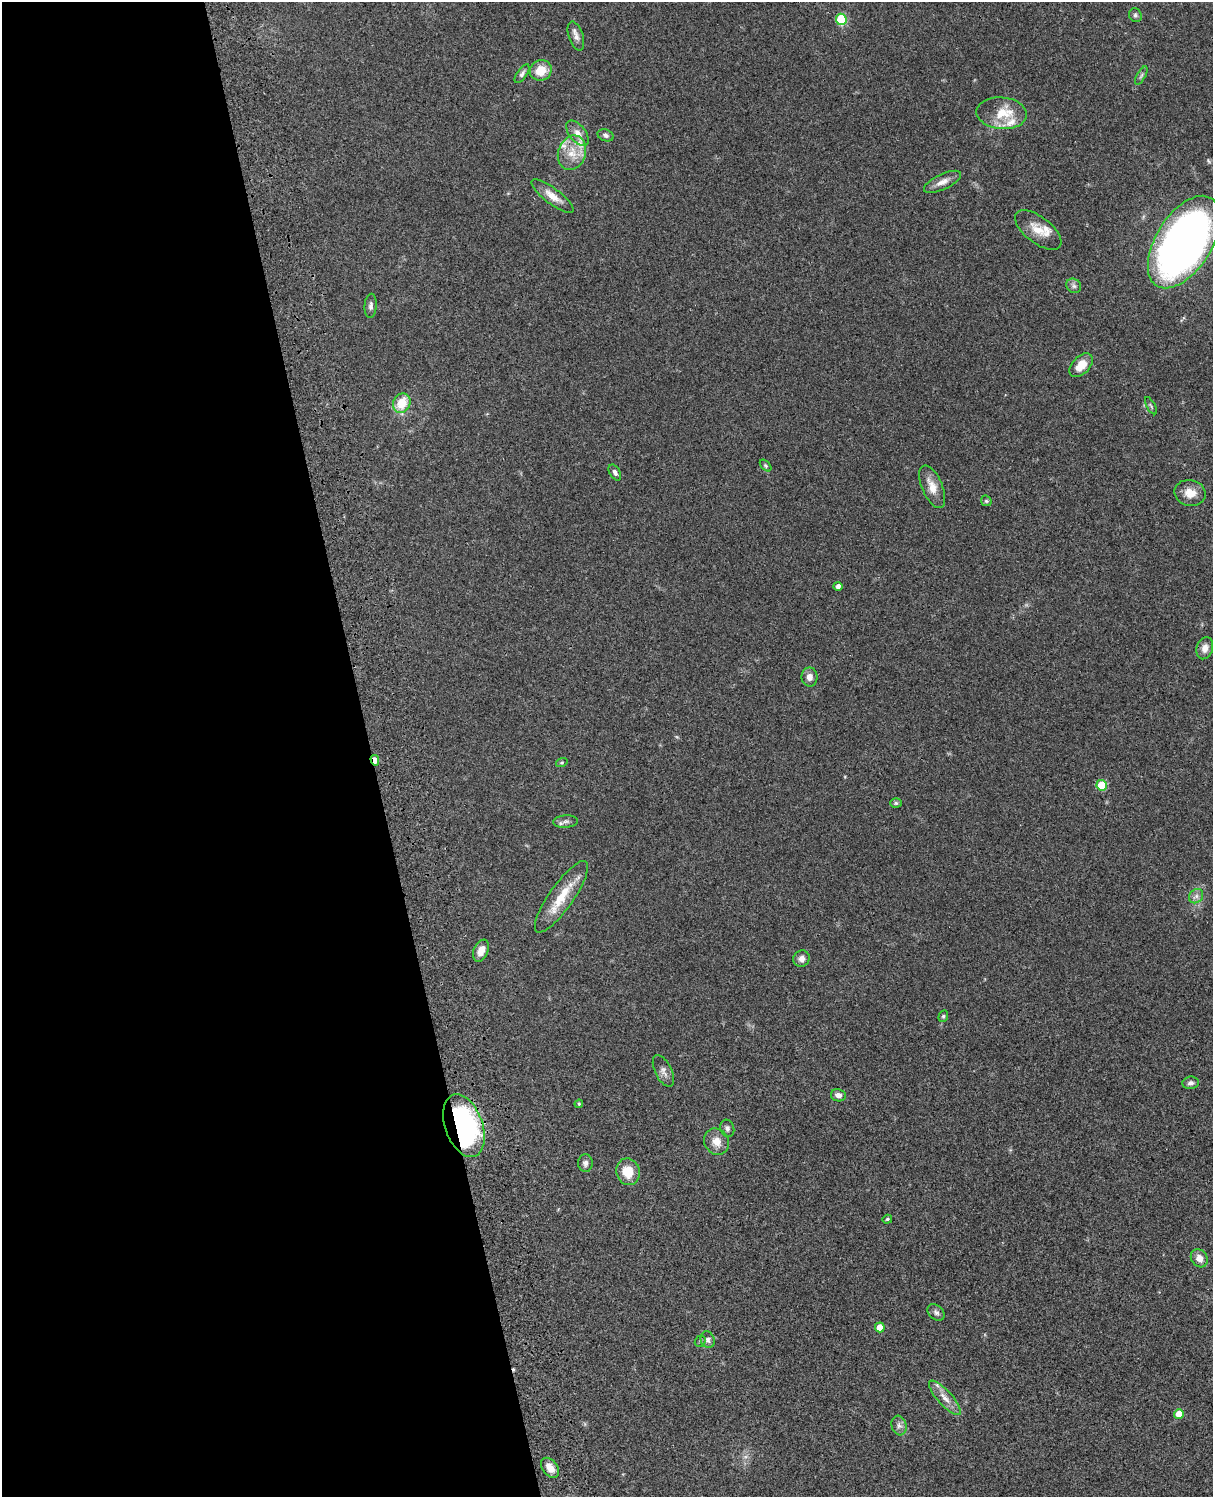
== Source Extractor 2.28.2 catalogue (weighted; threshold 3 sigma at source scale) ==
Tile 5 of 4 x 3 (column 1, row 2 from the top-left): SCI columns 121-1331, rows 1772-3266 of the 5083 x 4925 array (HDU 1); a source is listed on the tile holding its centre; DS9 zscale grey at full resolution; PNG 1215 x 1499 px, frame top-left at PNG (2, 2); each listed source drawn as its Kron ellipse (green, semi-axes under 4 px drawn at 4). Shown black and unused: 31% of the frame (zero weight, under 3 of 4 exposures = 6% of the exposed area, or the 3 px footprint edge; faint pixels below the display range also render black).
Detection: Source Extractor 2.28.2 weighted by HDU 2 'WHT'; one run over the whole footprint, this tile lists its part. Background 0.0782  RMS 0.0059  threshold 0.0266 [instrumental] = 3 sigma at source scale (4.5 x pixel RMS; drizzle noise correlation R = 1.50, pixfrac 1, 0.05/0.05 arcsec/px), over >= 5 px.
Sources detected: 61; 1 cosmic-ray / hot-pixel residue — neither listed nor drawn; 4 inside a brighter listed object's ellipse — not listed separately; the other 56 listed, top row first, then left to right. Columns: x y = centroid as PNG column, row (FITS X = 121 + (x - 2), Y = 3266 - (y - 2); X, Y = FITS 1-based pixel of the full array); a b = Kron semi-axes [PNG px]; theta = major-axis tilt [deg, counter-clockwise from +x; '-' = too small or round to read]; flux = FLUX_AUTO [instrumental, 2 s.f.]
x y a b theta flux
1135 15 7 6 - 1.4
841 19 5 5 - 31
576 36 15 7 -71 3.1
541 70 11 10 - 9.1
522 74 11 5 56 1.9
1141 76 10 3 61 1.1
1002 113 25 16 -5 14
577 133 15 8 -52 4.4
606 135 8 5 -19 1.6
572 153 18 13 70 10
943 182 20 7 25 4.6
552 196 25 8 -37 6.5
1038 230 27 13 -38 10
1184 242 52 28 58 400
1074 286 8 7 - 1.7
371 306 12 6 86 2.1
1081 365 14 8 46 8.4
402 403 10 8 60 12
1151 406 9 3 -61 0.83
766 466 7 4 -46 0.8
615 472 9 5 -59 1.8
932 487 23 10 -67 7.4
1190 493 16 12 -12 7.3
986 501 6 5 - 0.83
838 586 4 4 - 2.4
1205 648 11 8 73 3.9
810 677 9 8 - 3.3
375 760 5 3 - 5.7
562 762 6 4 17 0.71
1102 785 5 5 - 17
896 803 6 5 - 0.99
565 821 12 6 4 2.2
1196 896 8 6 47 2
561 897 43 12 55 17
481 951 11 7 68 4.6
801 959 8 8 - 2.6
943 1016 6 4 68 0.87
663 1071 17 8 -64 3.2
1191 1083 8 6 6 2
838 1095 7 6 - 2.9
579 1104 4 4 - 0.57
464 1126 33 18 -71 120
727 1128 9 7 -70 1.7
716 1142 14 12 -57 6
585 1163 9 7 -86 2.1
628 1172 13 12 - 12
887 1219 5 4 - 0.74
1199 1258 9 8 - 4.1
936 1312 10 7 -41 1.8
880 1327 5 5 - 7.2
708 1340 8 7 - 2
700 1341 6 5 - 0.94
945 1398 22 7 -48 5.8
1179 1414 5 5 - 7.4
899 1425 10 7 -73 2.3
550 1468 11 7 -52 5.6
Overlapping masked pixels (flux is a lower limit): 2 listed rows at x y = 375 760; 464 1126
Isophote crosses this tile's border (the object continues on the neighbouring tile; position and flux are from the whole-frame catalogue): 1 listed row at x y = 1184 242